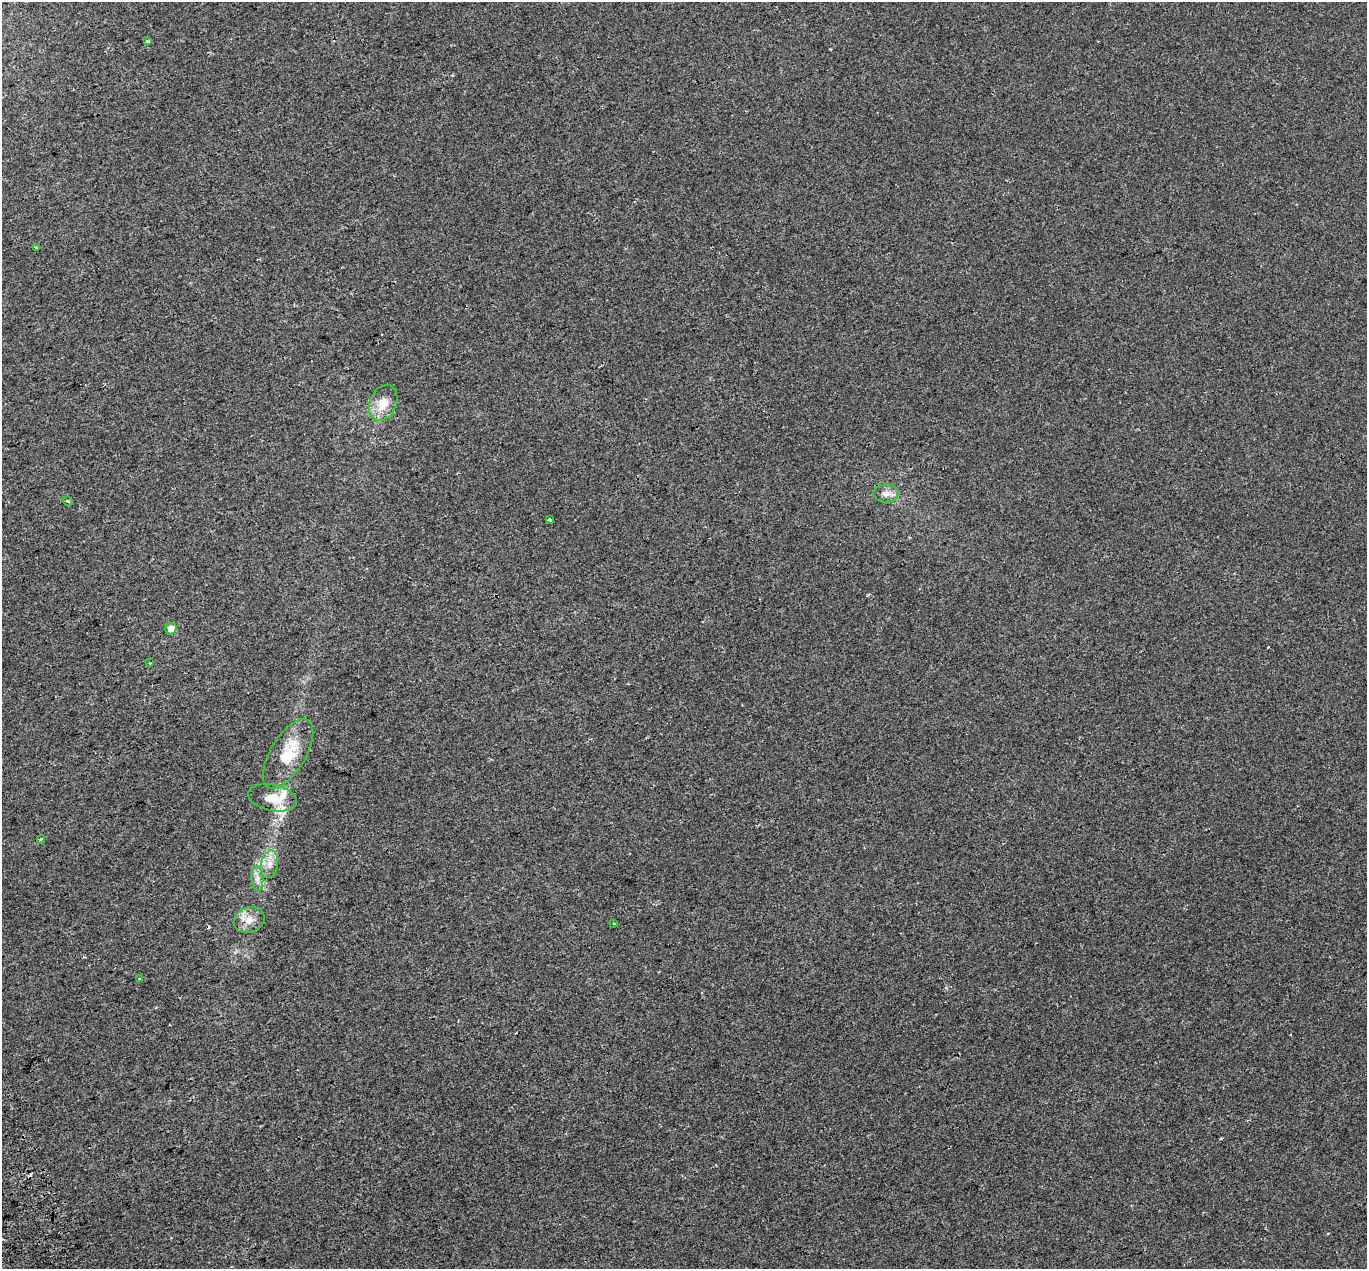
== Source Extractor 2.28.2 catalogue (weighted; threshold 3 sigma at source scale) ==
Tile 7 of 4 x 4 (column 3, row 2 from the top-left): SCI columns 2788-4152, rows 2680-3946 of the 5607 x 5418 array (HDU 1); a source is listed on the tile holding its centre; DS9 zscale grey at full resolution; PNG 1369 x 1271 px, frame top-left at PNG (2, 2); each listed source drawn as its Kron ellipse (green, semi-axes under 4 px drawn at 4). Shown black and unused: <1% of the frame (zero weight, under 2 of 3 exposures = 5% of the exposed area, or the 3 px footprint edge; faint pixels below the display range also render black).
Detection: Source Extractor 2.28.2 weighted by HDU 2 'WHT'; one run over the whole footprint, this tile lists its part. Background 0.00107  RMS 0.0036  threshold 0.0161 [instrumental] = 3 sigma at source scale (4.5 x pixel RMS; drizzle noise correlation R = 1.50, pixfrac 1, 0.0396/0.0396 arcsec/px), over >= 5 px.
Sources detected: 21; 3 cosmic-ray / hot-pixel residue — neither listed nor drawn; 2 inside a brighter listed object's ellipse — not listed separately; the other 16 listed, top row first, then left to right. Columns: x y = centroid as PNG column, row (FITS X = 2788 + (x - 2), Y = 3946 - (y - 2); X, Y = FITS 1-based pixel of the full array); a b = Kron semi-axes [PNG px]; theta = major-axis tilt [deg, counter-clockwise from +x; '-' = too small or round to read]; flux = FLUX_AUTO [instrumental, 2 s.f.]
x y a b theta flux
147 41 4 3 - 0.91
36 248 4 3 - 1.3
383 403 19 13 67 6
886 493 13 9 3 2.4
68 501 5 3 - 0.4
550 520 3 3 - 2.4
171 629 6 5 - 3.4
150 663 3 2 - 0.29
288 754 39 17 59 12
272 798 25 13 -12 5.9
41 839 5 4 - 0.53
269 864 14 8 77 3
257 879 12 6 -85 1.8
249 920 16 12 21 3.8
614 924 3 3 - 0.79
140 979 4 2 - 0.35